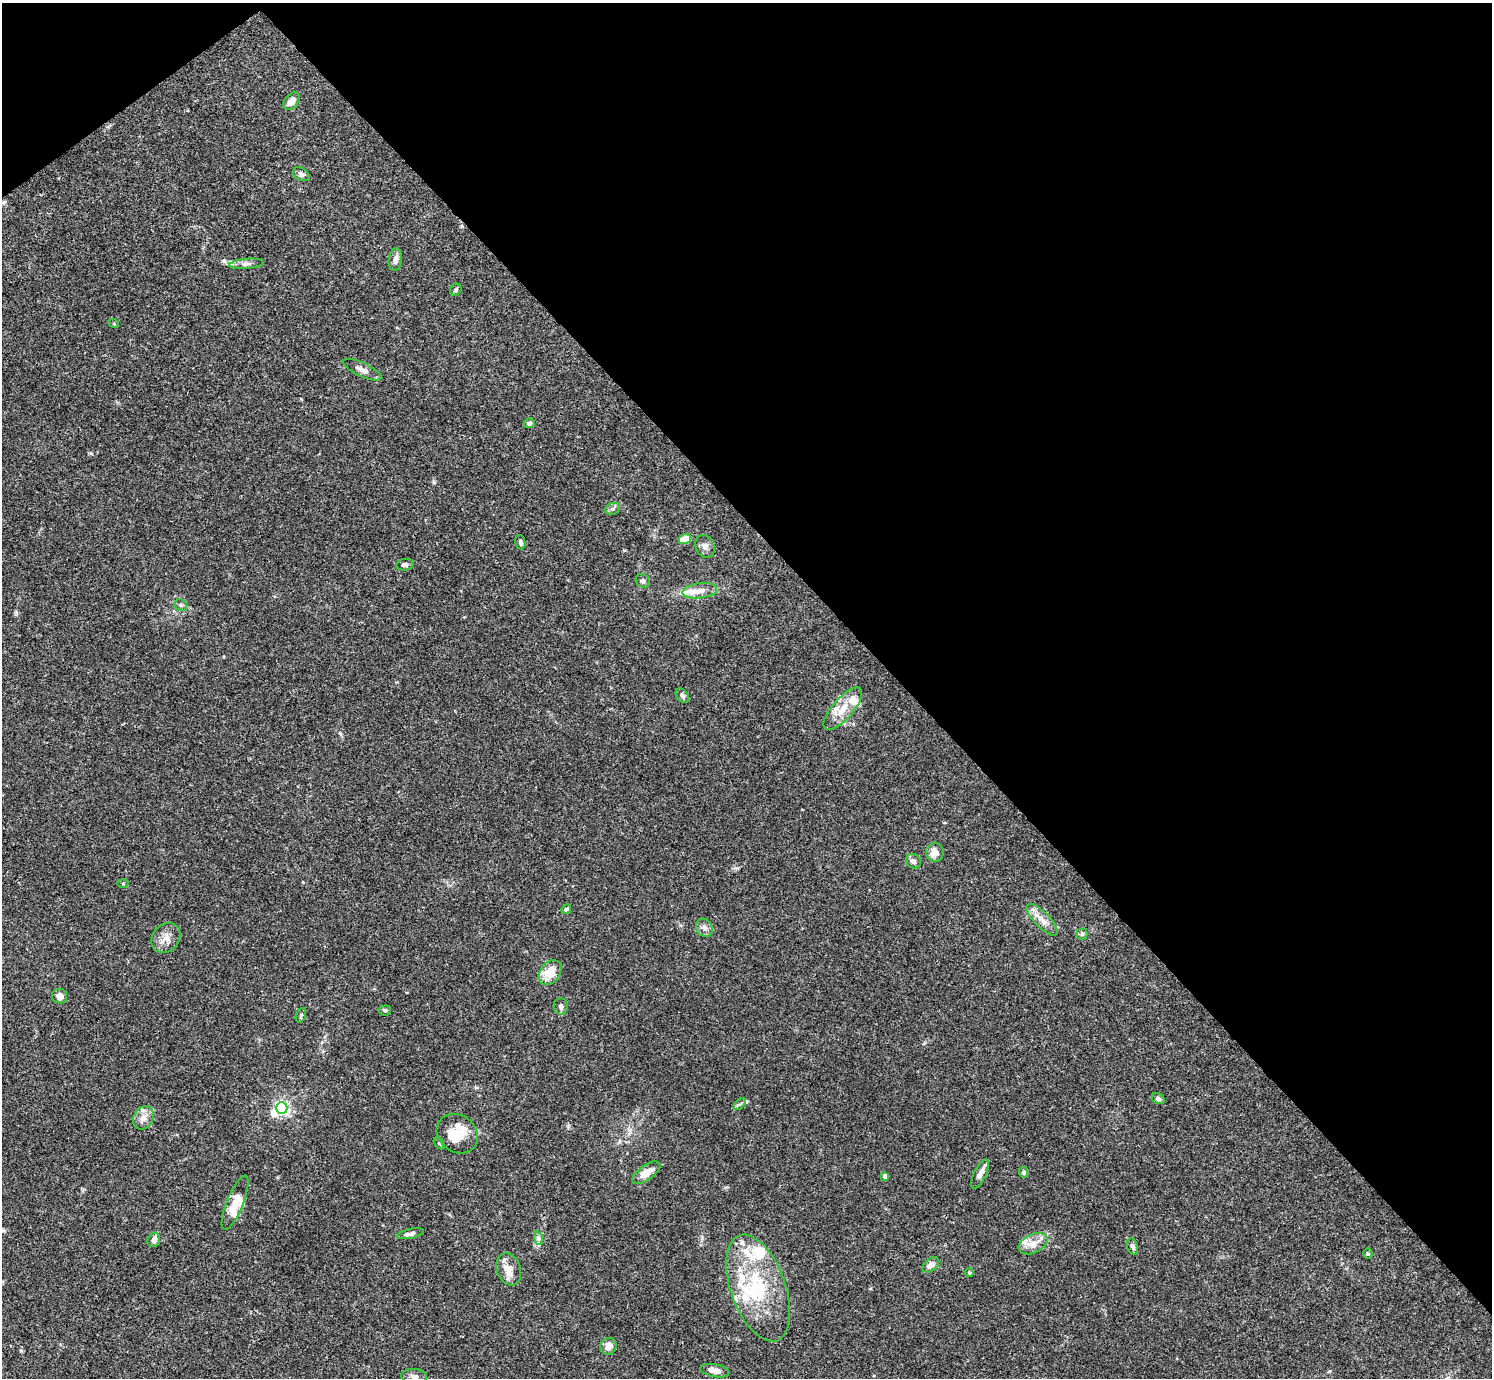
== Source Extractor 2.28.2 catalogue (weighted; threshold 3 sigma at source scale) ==
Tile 3 of 4 x 4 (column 3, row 1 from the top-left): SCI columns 2980-4469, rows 4284-5659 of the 5961 x 5958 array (HDU 1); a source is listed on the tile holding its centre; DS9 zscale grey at full resolution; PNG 1494 x 1380 px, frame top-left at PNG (2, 3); each listed source drawn as its Kron ellipse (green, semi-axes under 4 px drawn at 4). Shown black and unused: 41% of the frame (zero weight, under 3 of 4 exposures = <1% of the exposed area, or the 3 px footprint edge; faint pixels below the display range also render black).
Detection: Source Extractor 2.28.2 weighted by HDU 2 'WHT'; one run over the whole footprint, this tile lists its part. Background 0.0165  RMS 0.0021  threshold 0.00959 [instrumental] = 3 sigma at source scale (4.5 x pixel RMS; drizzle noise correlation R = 1.50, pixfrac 1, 0.05/0.05 arcsec/px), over >= 5 px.
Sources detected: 74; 3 inside a brighter object's white glare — neither listed nor drawn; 16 inside a brighter listed object's ellipse — not listed separately; the other 55 listed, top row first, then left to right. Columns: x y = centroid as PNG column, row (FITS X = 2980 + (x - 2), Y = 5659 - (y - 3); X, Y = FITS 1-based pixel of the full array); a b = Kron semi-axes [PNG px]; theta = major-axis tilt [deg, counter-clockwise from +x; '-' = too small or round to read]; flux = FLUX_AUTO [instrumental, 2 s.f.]
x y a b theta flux
291 101 10 6 51 1.7
301 174 9 6 -34 0.65
395 260 11 6 81 1.2
246 264 17 5 5 0.87
456 290 6 5 - 0.46
114 324 5 3 - 0.2
362 370 21 7 -26 1.4
529 423 5 5 - 0.53
613 509 7 5 19 0.49
685 539 6 5 - 3.2
520 542 7 5 -77 0.54
705 546 12 9 -65 0.97
405 565 9 5 8 0.66
643 581 7 6 - 0.46
700 591 17 7 7 1.8
181 605 7 5 -42 0.41
682 696 8 5 -53 0.65
843 709 26 10 49 3.9
935 852 9 9 - 1.7
913 861 8 7 - 0.81
123 883 5 3 - 0.19
566 909 5 4 - 0.64
1042 920 21 7 -45 2.1
704 928 9 8 - 0.96
1082 934 5 5 - 0.35
166 938 16 13 51 2
550 973 13 10 53 3.9
60 996 7 7 - 1.6
561 1006 8 7 - 0.65
385 1010 6 5 - 0.47
301 1015 7 4 69 0.36
1158 1099 7 5 -28 0.61
740 1104 7 4 44 0.43
282 1108 6 5 - 54
143 1118 12 9 61 1.5
457 1134 22 18 -38 4.3
439 1143 7 4 -55 0.27
1024 1172 5 4 - 0.56
646 1173 16 7 35 2.4
980 1174 16 6 64 1.2
885 1176 4 4 - 1.1
235 1203 29 8 68 3
410 1234 14 4 11 0.84
538 1238 7 4 -71 0.48
154 1240 7 6 - 0.97
1033 1244 15 9 25 2
1133 1246 8 5 -70 0.7
1368 1254 5 4 - 0.31
931 1265 9 6 38 1.3
509 1269 16 11 -70 2.8
969 1273 4 4 - 0.3
758 1288 56 27 -70 17
608 1346 8 8 - 1.7
715 1371 15 6 -10 1.6
414 1376 13 7 -4 1